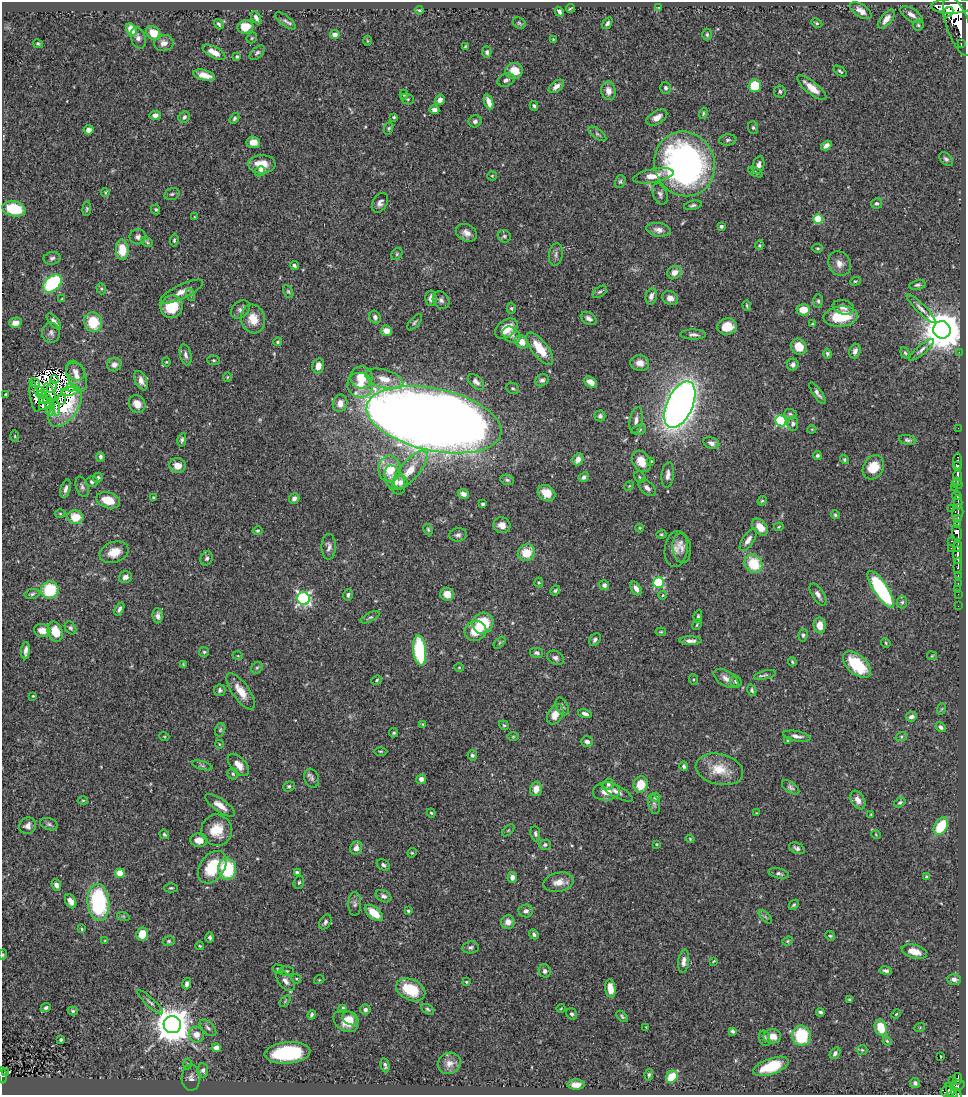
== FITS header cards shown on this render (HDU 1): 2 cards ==
NAXIS1  =                  964
NAXIS2  =                 1093

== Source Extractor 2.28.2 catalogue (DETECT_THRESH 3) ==
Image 964 x 1093 px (HDU 1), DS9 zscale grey, 1 PNG px = 1 image px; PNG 968 x 1097 px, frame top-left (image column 1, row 1093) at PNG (2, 2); each listed source drawn as its Kron ellipse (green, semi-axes under 4 px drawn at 4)
Background 0.697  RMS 0.026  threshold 0.0771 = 3 sigma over >= 5 px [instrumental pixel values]
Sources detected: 488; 7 with non-positive FLUX_AUTO (blend fragments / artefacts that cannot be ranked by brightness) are neither listed nor drawn; the other 481 listed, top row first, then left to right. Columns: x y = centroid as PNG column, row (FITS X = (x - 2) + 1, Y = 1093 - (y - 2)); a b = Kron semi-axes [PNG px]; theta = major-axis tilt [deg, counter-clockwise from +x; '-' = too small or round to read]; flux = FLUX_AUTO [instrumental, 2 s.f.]
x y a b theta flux
953 6 22 7 2 2800
570 8 4 2 - 1.7
659 8 4 4 - 2.1
419 10 4 3 - 2.4
861 11 12 6 -34 12
559 12 5 4 - 4.9
948 12 6 4 43 750
911 15 12 6 -32 11
256 18 7 4 -61 6.4
886 19 11 5 51 12
285 21 12 5 -38 5
519 23 7 5 -28 2.8
607 23 6 4 55 4.4
817 23 6 4 -27 2.5
219 24 6 3 -52 3.4
918 25 5 5 - 3.1
958 26 32 11 -71 3500
245 27 8 6 18 27
131 29 6 4 -53 29
153 33 8 6 -41 34
335 35 5 4 - 9.9
707 35 6 4 -90 3.1
138 38 11 7 -73 7.1
252 38 6 4 47 2.1
553 39 2 2 - 1.3
367 41 5 3 - 1.7
164 43 10 8 9 10
38 44 5 3 - 2.4
961 44 3 2 - 48
465 46 4 3 - 1.7
214 52 12 5 -28 14
487 52 6 4 -87 4.5
257 53 9 5 43 4.2
237 57 3 3 - 2.3
514 71 9 8 - 33
840 71 7 3 -36 2.8
204 75 11 5 -15 16
506 80 9 6 22 5.7
556 86 9 5 38 8.5
755 86 6 6 - 57
665 88 6 5 - 4.4
812 88 18 6 -39 21
608 91 9 7 -81 14
780 91 6 6 - 4.1
404 95 5 4 - 2.1
407 99 7 5 -22 2.8
440 100 5 4 - 7.8
489 102 8 4 -70 12
534 106 5 3 - 2.8
434 110 5 4 - 7.8
703 113 6 4 72 2.4
155 115 5 4 - 9.7
184 117 6 5 - 4.5
394 117 3 3 - 2.6
657 117 11 6 30 11
234 118 6 4 58 3.3
475 121 6 6 - 5.3
753 127 6 5 - 3.2
389 128 6 4 71 2.5
89 130 5 4 - 8.3
597 134 10 5 -35 4.1
728 140 9 5 7 4.4
253 142 7 6 - 12
826 146 6 4 32 7.3
946 159 8 5 -43 4.6
262 164 13 9 1 28
685 164 33 30 -70 640
758 165 9 5 75 8.7
260 171 5 4 - 15
755 172 7 4 -25 3.8
492 176 5 4 - 1.9
653 176 20 6 11 24
620 182 7 5 73 3
105 192 4 3 - 1.6
172 194 8 5 15 4.1
660 194 11 7 -70 6.5
380 203 11 7 62 8.1
876 203 5 5 - 3.6
693 205 9 4 11 4.1
14 209 12 7 -11 71
87 209 7 4 85 2.7
156 209 5 4 - 2.4
194 217 3 2 - 1.2
818 219 5 4 - 73
721 226 4 3 - 4
658 230 12 6 -9 10
466 233 11 8 -27 12
504 236 7 6 - 3.7
138 237 8 7 - 6.4
174 240 6 4 84 2.7
147 242 6 4 -31 2.6
759 245 5 4 - 2.4
817 248 5 4 - 2
122 250 10 6 -88 40
397 254 6 5 - 2.9
556 254 11 7 81 5.7
52 258 8 6 10 5.5
839 263 13 10 -61 14
294 266 4 4 - 2.9
674 272 7 6 - 13
855 281 5 4 - 2.1
52 284 11 7 41 240
917 285 8 5 12 4.3
101 289 6 4 -70 2.4
288 291 7 4 -62 2.8
182 292 23 7 25 16
600 292 8 5 36 3.9
191 295 6 4 -71 2.5
651 296 8 5 76 8.8
431 298 8 5 -89 8.3
670 298 8 6 -24 12
62 299 4 3 - 1.5
441 300 9 7 -52 6.7
818 301 7 4 -88 3.7
747 306 5 4 - 2.3
172 307 11 10 - 53
843 307 11 7 -15 11
511 308 6 4 90 2.4
921 308 20 4 -45 9.4
240 309 11 8 46 6.8
803 310 7 6 - 24
375 317 7 5 -63 6.2
841 317 17 10 5 62
589 318 8 5 -32 7.8
253 319 14 12 -74 30
54 321 9 4 -49 7.4
93 322 10 9 - 54
415 322 10 5 49 3.6
15 323 6 5 - 13
813 324 4 3 - 2.4
727 327 10 8 10 34
506 329 13 8 36 26
942 330 9 8 - 6400
386 331 5 5 - 17
51 333 10 9 - 7.3
511 335 10 7 -36 7.7
693 335 13 5 0 6.1
278 342 4 4 - 3.5
521 342 7 6 - 22
799 347 8 7 - 26
540 349 19 7 -52 40
921 350 16 4 40 7.2
855 351 7 5 73 6.4
959 352 2 2 - 100
905 353 6 4 -70 2.8
827 354 5 4 - 3.1
186 355 11 5 -77 6.4
213 360 6 5 - 2.6
166 362 4 4 - 1.7
640 363 9 8 - 12
114 365 7 6 - 9
793 365 6 5 - 6
318 366 7 5 77 13
76 372 10 8 -27 9.4
77 376 16 9 -69 16
227 377 4 3 - 1.5
361 377 11 11 - 41
384 379 19 9 -16 25
54 380 4 4 - 1.9
542 380 7 5 33 5.2
141 381 10 6 -66 10
476 382 9 6 -42 7.4
591 382 7 5 -38 11
35 383 5 3 - 1.4
360 385 13 12 - 31
52 387 6 3 62 0.68
71 387 4 3 - 8
513 388 6 5 - 3.4
39 391 4 2 - 1.3
70 391 9 4 3 8.4
50 392 10 5 -65 5.1
817 393 13 4 -55 6.5
6 395 3 3 - 3.1
42 395 5 3 - 1.7
35 397 15 4 -80 1.8
43 399 3 2 - 0.77
47 399 4 2 - 1.2
62 400 5 2 - 3.2
340 403 9 7 78 14
50 404 4 2 - 2.4
137 404 9 8 - 18
680 405 25 13 66 1600
42 406 4 2 - 2.2
56 407 8 2 -79 1.1
65 407 23 12 55 46
50 411 5 3 - 0.08
790 414 6 5 - 2.9
600 416 5 5 - 4.6
434 420 68 31 -12 4300
636 420 13 6 80 9.3
781 421 6 5 - 190
793 424 7 5 84 4
958 428 2 2 - 6.8
812 429 4 3 - 1.5
639 430 7 4 16 4.3
15 436 6 3 -88 1.7
182 440 7 4 78 3.7
908 440 9 5 -10 4.6
711 443 8 5 -20 7.3
817 455 4 4 - 3.1
100 457 5 4 - 4.4
578 459 6 5 - 11
844 459 5 4 - 2.8
641 461 11 8 -60 26
651 461 3 2 - 1.4
958 461 8 3 89 200
177 465 8 7 - 16
957 466 4 3 - 510
873 467 13 10 59 34
390 469 13 11 -90 47
410 470 25 9 49 37
668 475 13 6 84 10
957 475 6 3 90 440
584 477 5 4 - 5.9
640 477 6 5 - 2.7
98 478 5 4 - 3.8
395 480 15 9 -66 19
507 480 7 5 -16 3.7
92 481 6 5 - 4.2
957 481 4 2 - 80
401 482 7 6 - 9.4
957 484 5 3 - 24
629 486 5 4 - 1.9
82 487 10 6 -70 5.2
954 487 3 3 - 100
647 488 10 6 -43 7.3
66 489 9 4 73 7.3
546 493 9 7 -35 21
463 494 6 4 -25 7.9
957 496 5 3 - 120
153 498 3 2 - 1.6
294 498 5 5 - 6.9
108 500 12 7 -16 36
762 501 5 4 - 2.2
958 502 7 3 -85 120
483 504 3 3 - 3.8
951 508 3 2 - 82
958 512 8 5 83 300
60 513 5 3 - 1.9
835 515 4 4 - 2.5
75 517 8 6 -9 35
958 519 3 3 - 59
502 525 8 8 - 12
958 525 4 3 - 130
760 527 9 6 -49 21
779 527 5 3 - 1.9
640 528 4 3 - 1.5
428 529 6 4 -64 2.3
258 531 5 4 - 2.2
957 533 8 4 -73 910
661 534 5 4 - 2
458 535 8 6 7 5.7
748 540 13 5 56 11
951 541 3 2 - 14
958 546 5 3 - 220
329 547 13 7 89 8
682 548 15 9 -83 11
951 548 3 2 - 19
676 549 18 11 83 16
114 552 15 10 19 26
526 553 9 8 - 35
958 555 9 3 -89 750
207 558 7 6 - 5
754 564 10 8 -49 62
958 566 8 3 88 130
958 575 3 2 - 39
125 577 6 6 - 8.3
539 583 5 4 - 1.8
659 583 5 5 - 150
958 583 3 2 - 17
604 585 5 5 - 6.6
636 588 7 5 -59 11
881 589 22 7 -57 220
958 589 2 2 - 5.3
50 590 9 8 - 68
555 590 5 4 - 3.3
32 594 8 5 11 3.5
447 594 7 6 - 21
818 594 12 6 -57 8.4
958 594 2 2 - 7.7
348 595 6 4 76 5
663 595 4 3 - 1.4
304 598 6 6 - 390
902 602 6 5 - 3.1
958 606 2 2 - 4.3
119 609 7 4 62 5.6
158 616 7 5 -86 6.4
698 616 6 4 81 3
370 617 10 4 27 3.4
483 623 11 10 - 70
697 625 6 3 63 1.8
820 625 8 6 -86 20
70 628 7 5 -57 3.2
42 630 8 6 -12 16
475 631 11 10 - 33
55 632 10 7 -69 32
661 632 5 3 - 2
803 635 6 4 81 3.2
595 640 7 5 53 5.1
690 641 11 4 -1 8
500 643 7 4 46 2.6
886 643 5 4 - 2
420 650 15 6 -84 160
26 651 8 3 86 7.7
204 652 5 5 - 2.6
537 653 6 5 - 4
238 656 5 3 - 1.5
932 656 5 4 - 1.7
555 658 9 6 -30 6
792 662 5 3 - 2.1
183 665 3 3 - 1.9
857 665 17 9 -43 78
459 667 5 3 - 1.6
257 668 6 5 - 3
765 675 11 4 14 3.9
726 678 14 7 -31 12
693 679 5 3 - 2
377 680 5 4 - 2.1
736 682 6 5 - 3.6
220 690 6 5 - 4.1
752 690 6 4 -75 3.1
241 691 21 8 -54 25
33 696 3 2 - 1.4
562 706 9 6 -64 4.2
941 709 6 3 70 1.6
555 714 11 7 61 23
585 714 7 4 -16 6
911 717 5 4 - 7.3
423 724 4 3 - 1.5
504 725 5 4 - 2.6
941 727 5 4 - 4.5
220 730 7 5 75 2.8
394 733 4 4 - 2.5
164 736 5 3 - 1.4
513 736 6 4 0 2.1
797 736 14 5 -10 8.3
901 737 6 4 19 2.6
587 741 6 5 - 6.1
788 741 4 4 - 1.9
219 744 4 2 - 1.4
380 751 7 3 0 2
472 755 5 4 - 3.3
202 765 10 3 -15 3.5
238 765 13 7 -48 17
684 766 5 4 - 4
719 769 24 15 -13 42
233 774 5 5 - 3.2
312 778 10 7 -70 5.9
421 779 5 4 - 8.3
608 784 5 5 - 4.3
641 784 8 7 - 33
289 786 6 5 - 3.1
791 787 10 5 -35 4.6
536 789 7 6 - 16
606 791 13 9 4 22
617 792 17 6 -28 9.5
656 797 5 4 - 4.1
83 800 5 3 - 2.1
858 800 10 6 -58 12
900 802 6 4 32 3.5
654 804 10 5 -75 4.5
220 805 17 6 -35 15
431 813 4 4 - 2.2
756 813 4 3 - 1.3
871 814 3 3 - 1.9
49 824 9 5 -20 4.3
28 826 9 8 - 8.9
941 826 9 6 58 65
217 830 15 15 - 38
508 830 7 3 45 2.1
164 834 5 4 - 2.9
535 834 8 5 -83 3.9
876 835 5 3 - 1.3
690 839 4 3 - 1.9
199 840 8 6 -4 15
656 844 4 3 - 1.6
545 845 6 5 - 4.1
356 848 7 6 - 13
797 848 8 5 -22 5
412 853 5 4 - 2
383 865 7 5 -32 4.6
212 867 18 12 54 70
227 869 10 9 - 92
297 872 4 3 - 3.6
120 873 5 5 - 23
779 873 10 5 -14 4.7
512 877 5 4 - 9
927 877 4 3 - 3.4
299 882 7 5 73 3.1
559 882 15 9 12 18
56 885 6 4 -67 7.1
171 888 6 4 0 2.7
383 896 8 5 -26 5.6
71 901 7 5 -60 12
98 902 18 11 -85 170
355 904 12 6 89 6.1
794 905 5 4 - 2.9
408 911 3 3 - 2.3
526 911 7 6 - 7
374 913 11 5 -41 35
123 916 6 4 -18 2.1
765 917 8 3 -45 2.7
325 922 8 5 60 4.6
508 922 7 6 - 12
82 929 4 3 - 1.8
142 934 6 6 - 31
534 934 5 4 - 4.1
830 936 5 4 - 2.3
210 937 5 4 - 3.6
105 941 4 3 - 1.6
169 941 6 5 - 3.4
788 941 5 4 - 2.1
199 946 4 3 - 1.6
470 947 8 6 6 4.4
914 951 13 6 -16 19
3 955 5 4 - 2.3
684 961 12 5 83 9.8
714 961 3 2 - 1.4
278 969 6 4 -16 2.7
286 971 7 5 1 3.5
545 971 6 6 - 5.8
886 971 6 4 -11 4.4
296 979 5 4 - 2.2
954 979 7 5 -1 7.5
319 980 5 3 - 1.5
286 981 11 7 -51 9.9
466 982 3 3 - 2.4
187 984 6 4 74 6.4
610 989 9 5 -82 19
411 990 15 10 -26 55
849 999 3 3 - 1.9
285 1001 7 3 54 2
150 1002 17 4 -43 6
46 1008 5 4 - 4.2
343 1008 3 3 - 3
561 1008 4 3 - 1.3
427 1009 7 4 -32 3
365 1010 5 5 - 5.6
73 1011 5 4 - 3.3
820 1012 4 3 - 3.8
572 1014 6 5 - 3.1
896 1014 5 3 - 1.4
312 1015 5 3 - 3.4
622 1016 7 4 -45 2.6
350 1018 8 6 -26 8.7
346 1021 13 10 -36 26
172 1025 8 8 - 4500
646 1027 4 3 - 1.4
920 1027 5 3 - 1.6
208 1028 10 5 -44 5.6
881 1028 8 6 -73 37
732 1031 4 3 - 3.5
196 1035 8 7 - 18
772 1036 9 7 -1 18
801 1036 10 9 - 89
765 1038 8 5 -73 5.5
61 1040 3 3 - 3
887 1041 4 3 - 1.7
216 1048 4 4 - 12
862 1050 5 5 - 2.4
287 1053 23 10 5 140
835 1053 6 4 55 5
941 1056 3 2 - 1.3
449 1063 12 10 22 13
188 1064 5 3 - 1.9
385 1065 7 4 -77 3.5
771 1066 18 8 19 62
203 1070 7 5 -87 5.2
5 1073 3 3 - 23
3 1075 8 3 -85 92
649 1075 6 4 79 2.7
672 1077 6 5 - 43
191 1078 13 9 88 9.4
958 1079 6 3 83 120
953 1080 3 2 - 4.8
915 1083 5 5 - 5.4
576 1085 8 5 0 11
957 1085 7 5 14 150
951 1091 8 3 -56 270
947 1092 7 5 0 240
956 1093 6 4 -43 190
At the frame edge (FLAGS 8, measured only in part): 3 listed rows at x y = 3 955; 3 1075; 956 1093
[7 non-positive-flux detections neither listed nor drawn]